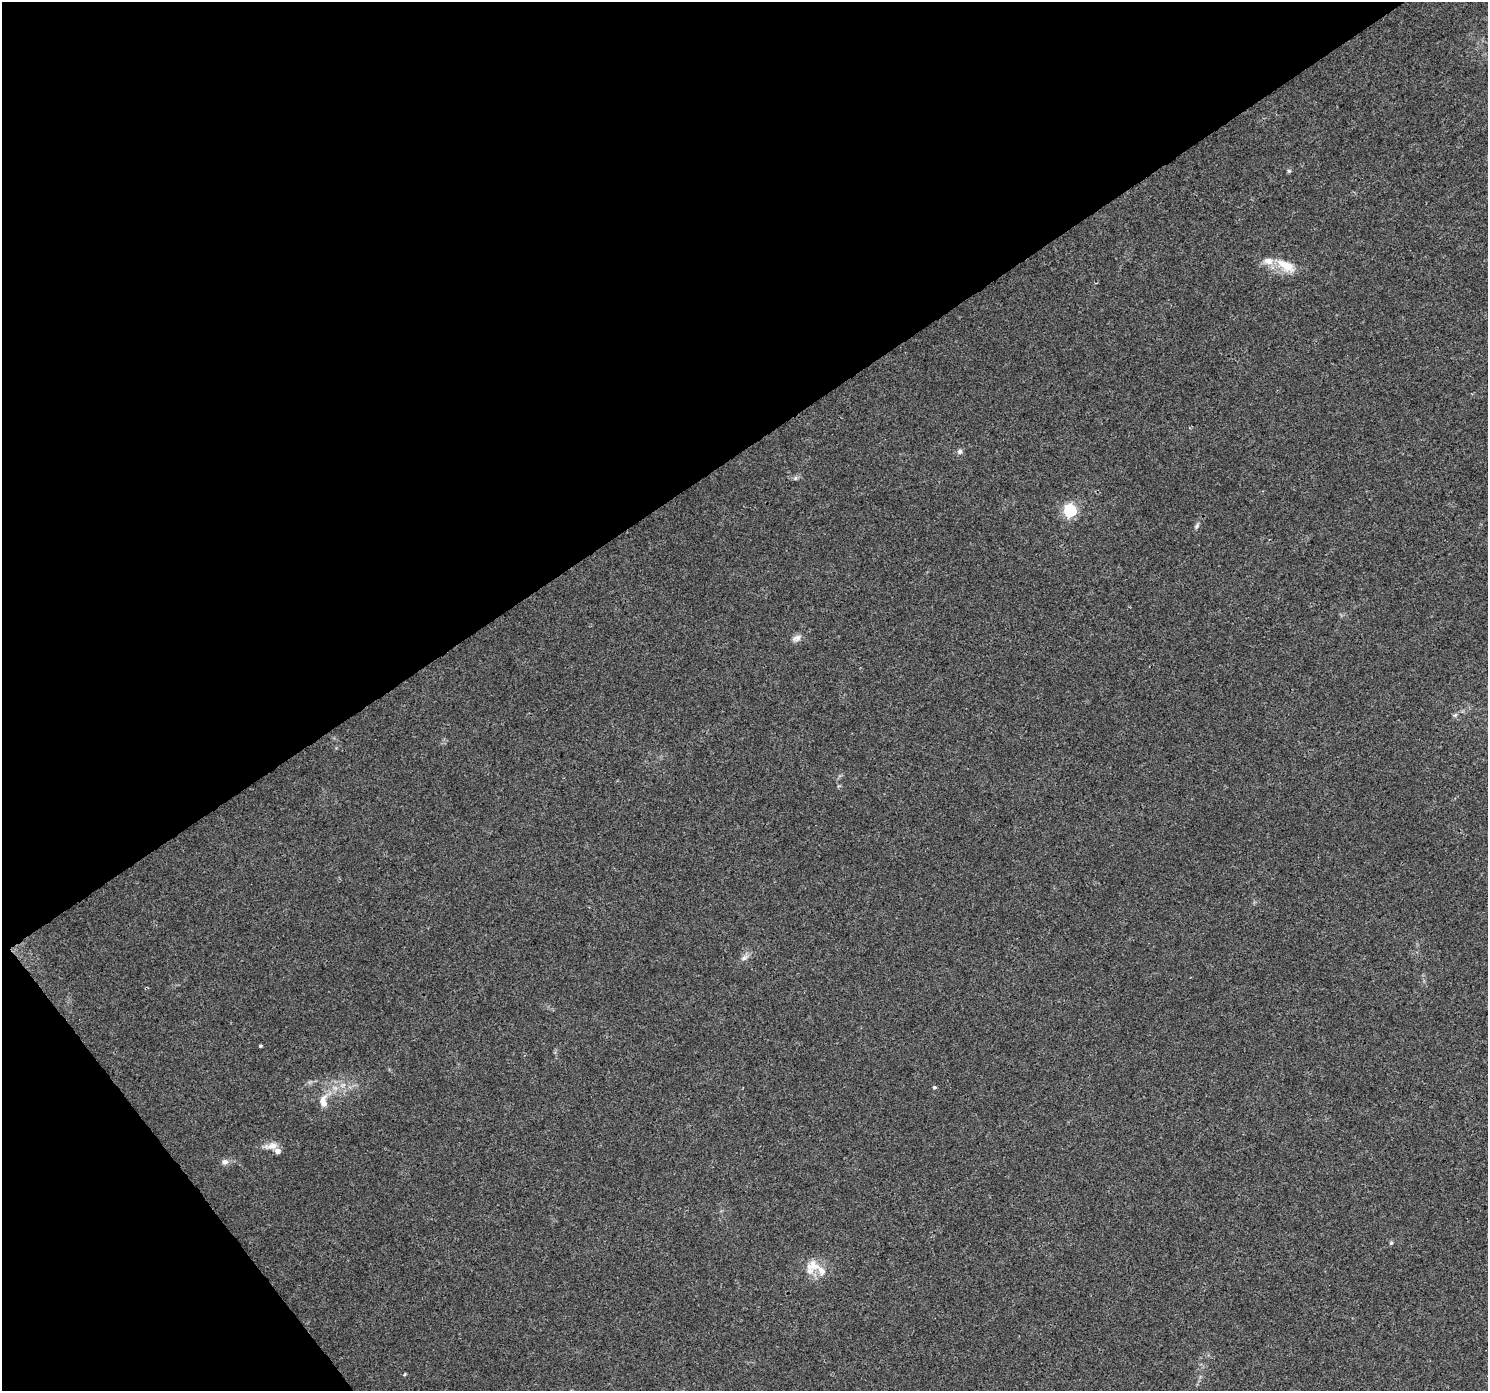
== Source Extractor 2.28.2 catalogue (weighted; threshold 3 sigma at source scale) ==
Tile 5 of 4 x 4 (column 1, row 2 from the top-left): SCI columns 5-1490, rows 2972-4360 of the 5949 x 5879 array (HDU 1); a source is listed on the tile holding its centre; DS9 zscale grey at full resolution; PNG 1490 x 1393 px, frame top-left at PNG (2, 2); no overlay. Shown black and unused: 36% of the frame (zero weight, under 3 of 4 exposures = <1% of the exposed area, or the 3 px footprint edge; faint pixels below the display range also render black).
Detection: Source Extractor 2.28.2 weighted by HDU 2 'WHT'; one run over the whole footprint, this tile lists its part. Background 0.0257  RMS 0.003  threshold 0.0135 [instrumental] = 3 sigma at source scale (4.5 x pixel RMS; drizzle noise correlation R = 1.50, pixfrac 1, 0.0396/0.0396 arcsec/px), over >= 5 px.
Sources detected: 21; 4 inside a brighter listed object's ellipse — not listed separately; the other 17 listed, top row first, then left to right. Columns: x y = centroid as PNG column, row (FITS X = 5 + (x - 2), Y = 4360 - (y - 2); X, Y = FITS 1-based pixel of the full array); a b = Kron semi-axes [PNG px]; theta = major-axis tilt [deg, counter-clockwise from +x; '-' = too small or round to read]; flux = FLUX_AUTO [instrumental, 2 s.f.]
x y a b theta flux
1289 171 6 5 - 0.44
1286 266 26 11 -29 6.1
960 452 7 6 - 0.82
795 478 6 4 88 0.49
1070 510 6 6 - 44
1197 526 9 5 66 0.69
797 638 13 8 23 1.5
1455 715 6 5 - 0.54
744 957 11 7 42 1.3
260 1046 3 3 - 0.38
934 1087 5 4 - 0.49
323 1101 19 10 -86 3.3
272 1146 19 8 8 2.5
225 1162 8 7 - 1.3
1391 1243 5 5 - 0.38
815 1266 23 14 -14 5.2
405 1374 5 3 - 0.27